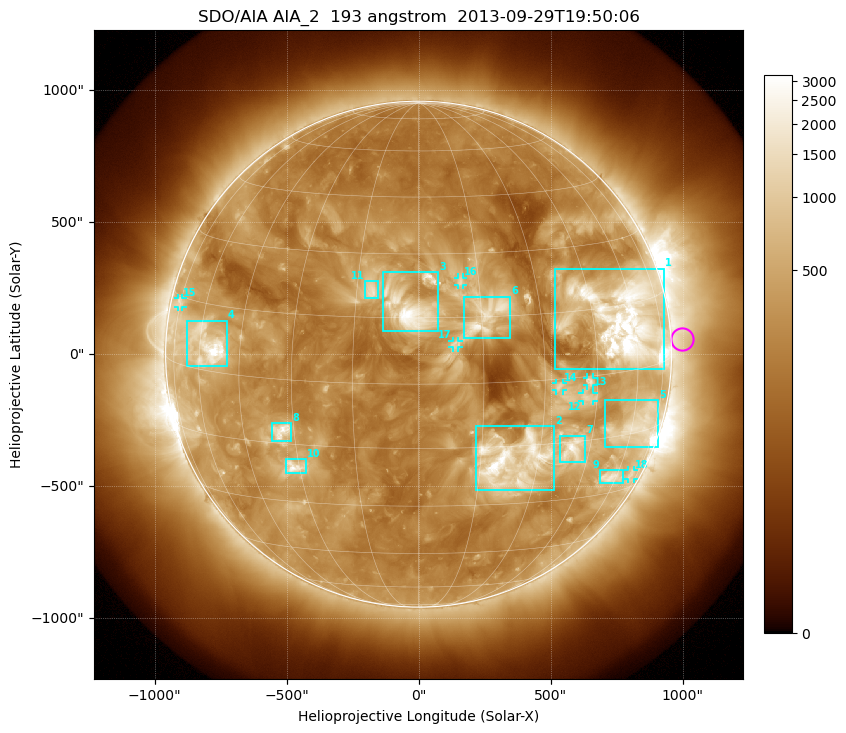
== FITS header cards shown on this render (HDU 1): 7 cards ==
TELESCOP= 'SDO/AIA'
INSTRUME= 'AIA_2'
WAVELNTH=                  193
WAVEUNIT= 'angstrom'
DATE-OBS= '2013-09-29T19:50:06.84'
CTYPE1  = 'HPLN-TAN'
CTYPE2  = 'HPLT-TAN'

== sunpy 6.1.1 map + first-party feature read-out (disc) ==
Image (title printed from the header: SDO/AIA AIA_2  193 angstrom  2013-09-29T19:50:06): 1024 x 1024 px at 2.4 arcsec/px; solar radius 958 arcsec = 399 px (full disc in frame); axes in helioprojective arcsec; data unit not stated in the header (colour bar unlabelled)
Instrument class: DISC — disc imager (sunpy class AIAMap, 193 A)
Bright regions (active regions / flare kernels): reference = the median radial profile (limb darkening/brightening removed); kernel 9 px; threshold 5 sigma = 668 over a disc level ~277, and >= 1.15x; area >= 12 px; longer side >= 10 px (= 24 arcsec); searched inside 0.97 R_sun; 18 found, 18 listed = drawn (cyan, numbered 1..; 7 of them under ~33 arcsec drawn as corner ticks so the feature stays visible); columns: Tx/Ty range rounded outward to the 5 arcsec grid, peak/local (2 s.f.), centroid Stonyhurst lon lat
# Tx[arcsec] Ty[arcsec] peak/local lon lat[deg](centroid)
1 515..930 -55..325 17 +56 +12
2 215..515 -515..-270 15 +23 -19
3 -135..75 85..310 8.9 -2 +17
4 -875..-725 -45..130 15 -57 +6
5 705..910 -355..-175 5.8 +62 -13
6 170..350 60..220 7.7 +16 +15
7 535..630 -410..-310 8.3 +39 -17
8 -560..-480 -330..-260 8.2 -33 -12
9 685..775 -490..-440 6.4 +58 -26
10 -505..-425 -450..-395 8 -31 -21
11 -205..-150 210..275 6 -11 +21
12 620..665 -180..-145 3.9 +42 -5
13 635..665 -120..-85 5 +43 -1
14 520..550 -140..-110 4.4 +34 -2
15 -915..-895 180..210 3.3 -75 +14
16 150..170 260..290 4.1 +10 +23
17 130..150 25..50 3.2 +9 +9
18 795..815 -475..-440 3 +69 -26
Off-limb structures (1.02-1.3 R_sun): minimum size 162 px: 4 found; the strongest spans PA ~235..305 deg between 1.02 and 1.3 R_sun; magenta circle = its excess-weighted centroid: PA ~275 deg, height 1.04 R_sun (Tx ~1000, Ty ~60 arcsec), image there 1.7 x the reference